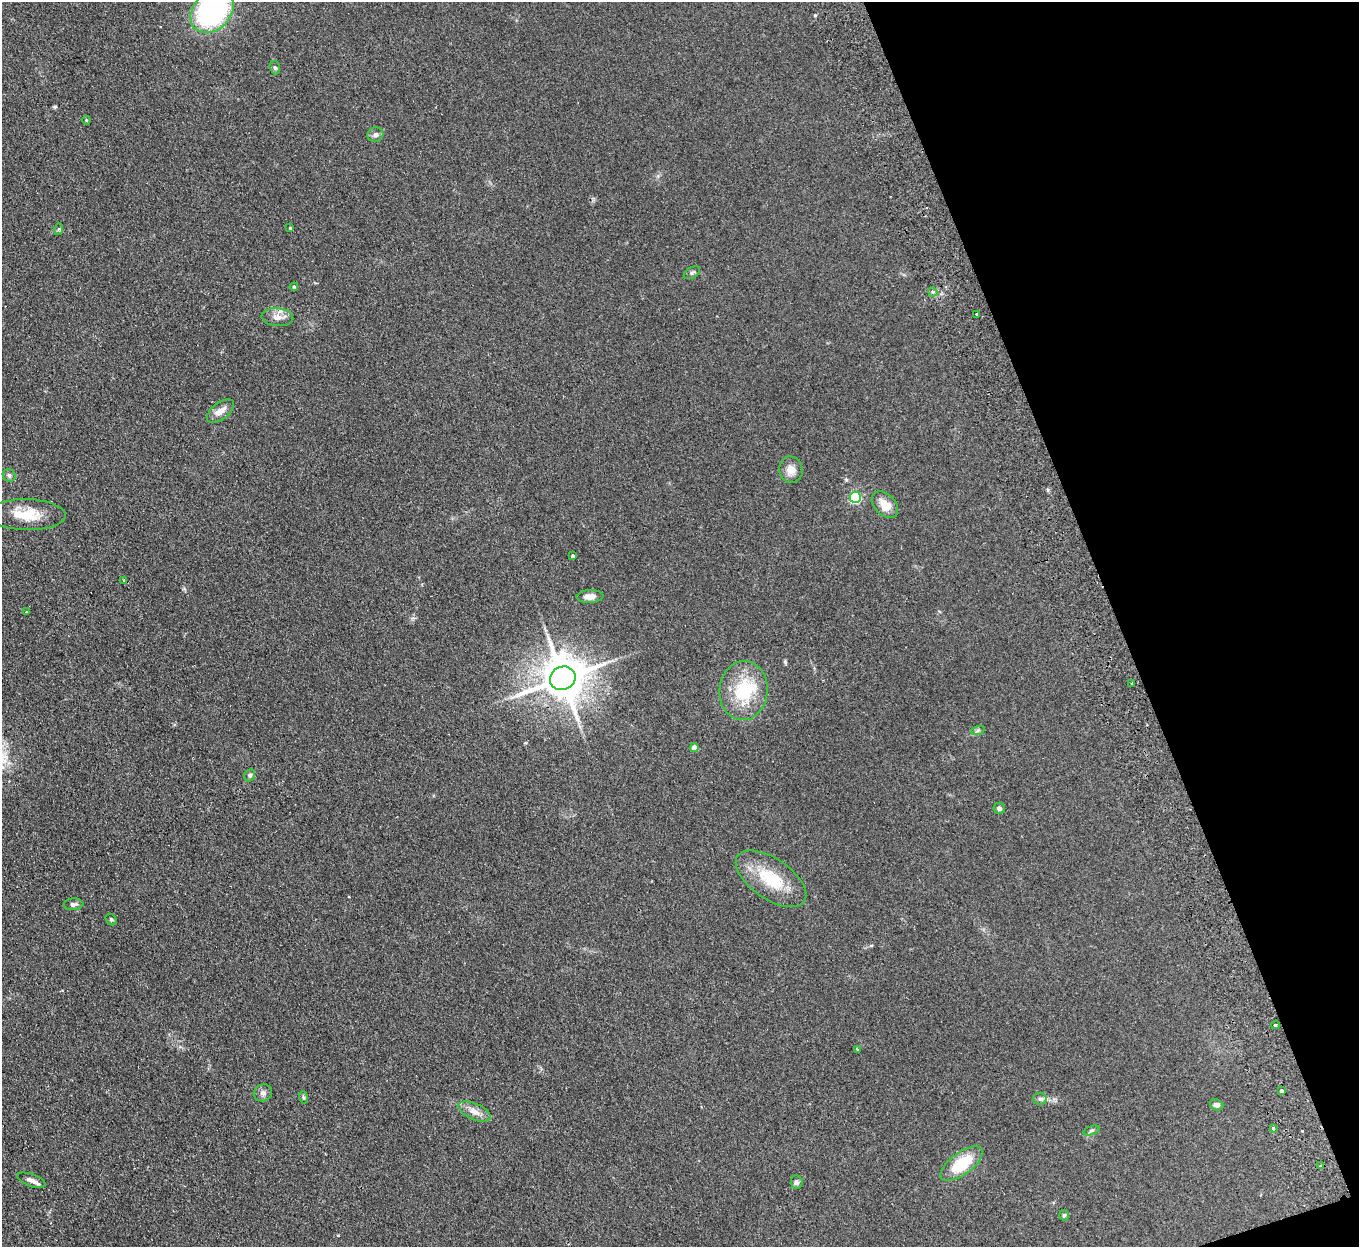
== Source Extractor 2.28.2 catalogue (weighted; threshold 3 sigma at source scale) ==
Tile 12 of 4 x 4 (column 4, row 3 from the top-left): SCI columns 4127-5483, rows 1421-2665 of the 5539 x 5457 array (HDU 1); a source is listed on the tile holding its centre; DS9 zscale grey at full resolution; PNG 1361 x 1249 px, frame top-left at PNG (2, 2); each listed source drawn as its Kron ellipse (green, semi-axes under 4 px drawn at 4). Shown black and unused: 18% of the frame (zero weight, under 2 of 3 exposures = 3% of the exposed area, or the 3 px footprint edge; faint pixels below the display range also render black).
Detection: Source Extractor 2.28.2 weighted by HDU 2 'WHT'; one run over the whole footprint, this tile lists its part. Background 0.189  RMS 0.014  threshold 0.0608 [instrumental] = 3 sigma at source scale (4.5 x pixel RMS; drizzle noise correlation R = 1.50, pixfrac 1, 0.05/0.05 arcsec/px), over >= 5 px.
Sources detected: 47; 1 inside a brighter listed object's ellipse — not listed separately; the other 46 listed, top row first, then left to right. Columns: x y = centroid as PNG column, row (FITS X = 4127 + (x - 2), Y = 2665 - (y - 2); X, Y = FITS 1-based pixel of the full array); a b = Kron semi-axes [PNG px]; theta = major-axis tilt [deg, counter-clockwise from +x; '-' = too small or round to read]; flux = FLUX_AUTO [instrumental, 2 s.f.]
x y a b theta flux
212 11 24 18 46 220
275 68 7 5 -74 2.4
86 120 4 4 - 1.2
375 135 8 7 - 4.5
290 228 3 3 - 1.2
59 229 6 4 70 1.5
692 273 9 5 30 2.8
294 287 4 4 - 2.6
933 292 5 3 - 2.1
976 314 2 2 - 1.3
277 317 16 9 -5 10
220 411 16 8 37 11
791 470 13 11 -76 12
9 475 6 6 - 2.8
855 497 5 5 - 130
885 505 16 10 -47 16
27 515 39 15 -1 36
573 556 3 3 - 2.1
124 580 3 3 - 1.5
590 596 13 6 3 9
26 612 3 3 - 1.2
563 678 13 11 22 4900
1132 683 3 2 - 2
744 691 29 24 85 64
978 730 7 4 19 2.3
694 747 4 4 - 11
250 775 6 5 - 2.6
999 808 6 5 - 3.4
771 879 40 20 -34 55
73 904 10 6 5 4
111 920 6 4 -49 2.3
1275 1025 4 3 - 4.6
857 1050 3 3 - 1.2
1282 1091 3 3 - 6.3
263 1093 9 8 - 5
303 1097 6 4 -71 1.7
1040 1099 6 6 - 2.9
1217 1105 7 5 -23 4.4
474 1111 17 8 -24 11
1273 1128 4 3 - 1.8
1092 1130 8 3 19 2
961 1164 25 11 36 50
1321 1166 4 3 - 8
31 1180 15 6 -20 6.5
796 1182 7 6 - 2.9
1064 1215 5 4 - 2.2
Overlapping masked pixels (flux is a lower limit): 1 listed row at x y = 563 678
Isophote crosses this tile's border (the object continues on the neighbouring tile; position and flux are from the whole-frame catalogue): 1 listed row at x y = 212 11
Unlisted compact peaks at least as high as the median listed source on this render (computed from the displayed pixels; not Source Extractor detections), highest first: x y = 785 662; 815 15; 55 107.